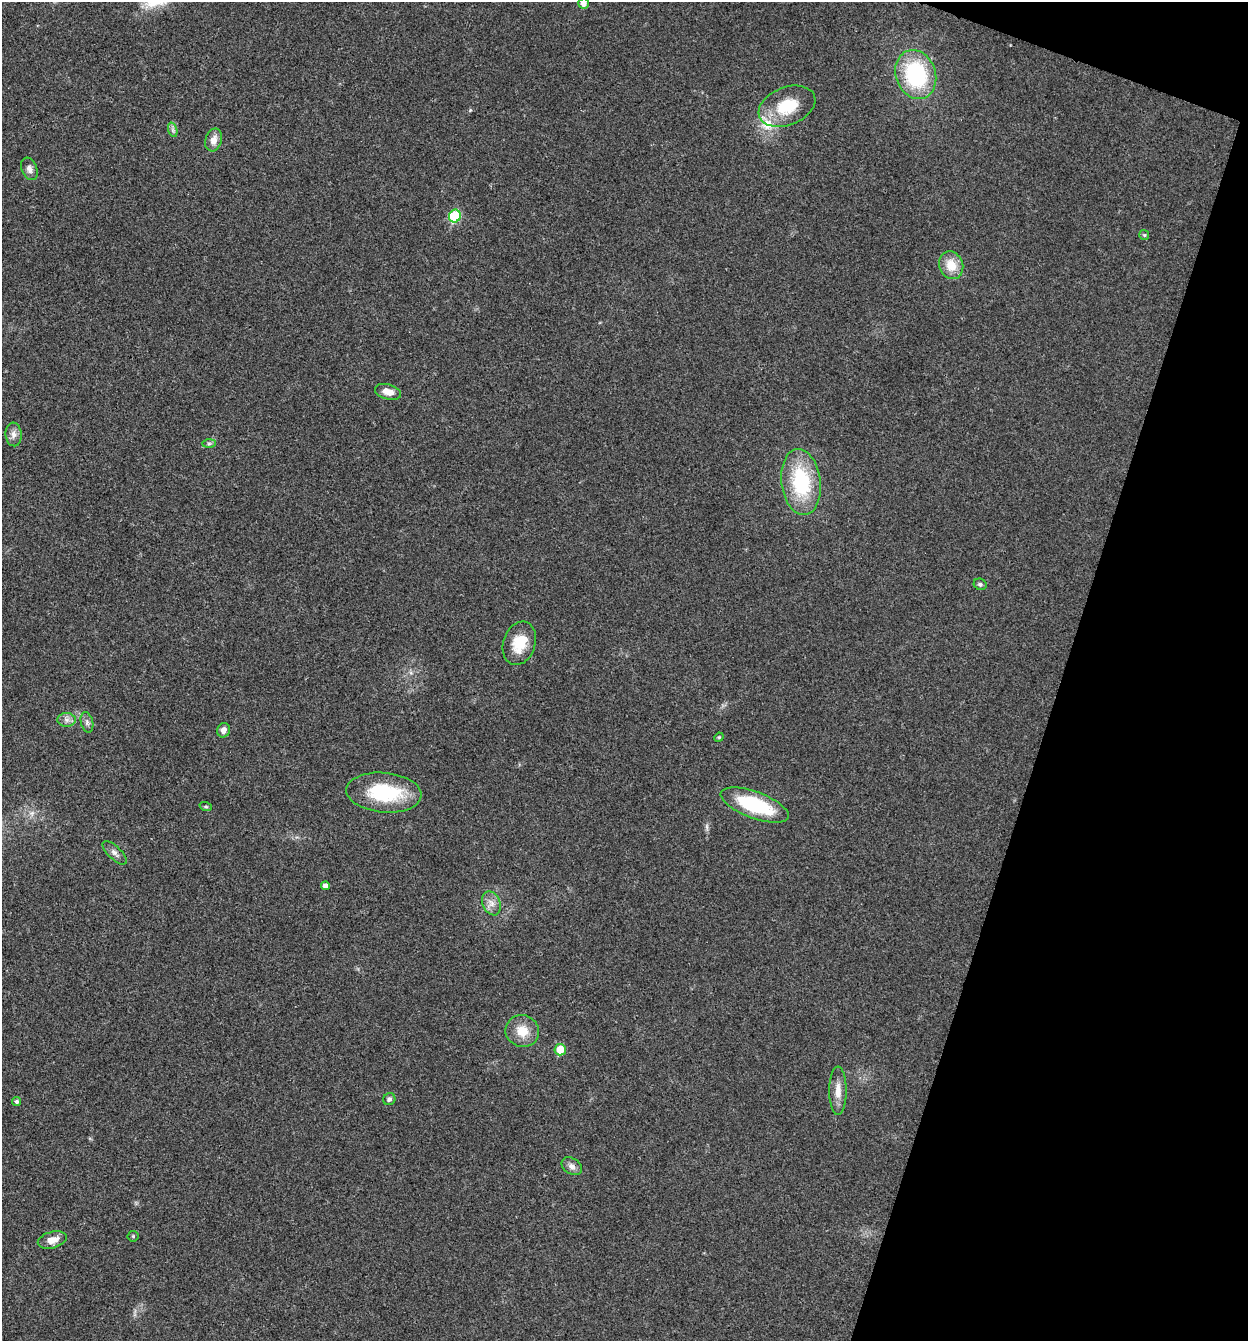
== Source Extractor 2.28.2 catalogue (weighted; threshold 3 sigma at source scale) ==
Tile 8 of 4 x 4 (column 4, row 2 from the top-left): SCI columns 4002-5247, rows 2682-4020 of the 5381 x 5366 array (HDU 1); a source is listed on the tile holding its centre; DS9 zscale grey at full resolution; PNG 1250 x 1343 px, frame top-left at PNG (2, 2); each listed source drawn as its Kron ellipse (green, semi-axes under 4 px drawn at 4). Shown black and unused: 16% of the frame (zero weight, under 3 of 4 exposures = <1% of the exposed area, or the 3 px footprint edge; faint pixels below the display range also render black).
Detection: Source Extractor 2.28.2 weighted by HDU 2 'WHT'; one run over the whole footprint, this tile lists its part. Background 0.025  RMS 0.0045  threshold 0.0202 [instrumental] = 3 sigma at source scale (4.5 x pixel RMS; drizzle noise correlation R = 1.50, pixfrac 1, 0.05/0.05 arcsec/px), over >= 5 px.
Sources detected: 34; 1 inside a brighter listed object's ellipse — not listed separately; the other 33 listed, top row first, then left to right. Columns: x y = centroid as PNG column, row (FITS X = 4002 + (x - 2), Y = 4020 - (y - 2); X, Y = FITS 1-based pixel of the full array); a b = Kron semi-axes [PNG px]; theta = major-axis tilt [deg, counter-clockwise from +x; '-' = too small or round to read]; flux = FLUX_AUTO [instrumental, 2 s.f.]
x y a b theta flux
583 3 5 5 - 2.5
916 75 25 20 -71 42
787 106 29 19 22 17
173 130 7 4 -71 1.1
214 140 11 8 73 3.3
29 169 12 7 -69 2.2
455 216 6 6 - 22
1144 235 5 5 - 0.56
951 265 14 12 -66 7.5
388 392 13 7 -15 4.2
14 434 12 8 -85 2.5
209 443 7 4 1 0.85
801 482 33 19 -83 33
980 584 6 5 - 1
519 643 22 16 72 11
67 720 9 7 -1 2
87 722 10 6 -75 1.5
223 730 7 6 - 2.3
719 737 5 4 - 0.48
384 793 38 20 -5 30
755 805 36 13 -20 31
206 807 6 4 -18 0.6
115 853 15 6 -44 2.1
325 886 4 4 - 2.1
491 903 12 8 -67 3.3
522 1031 17 16 - 8
560 1050 6 5 - 9
838 1091 24 8 90 5.1
389 1099 6 5 - 1.2
17 1101 5 4 - 1
572 1166 11 7 -33 2.4
133 1236 5 5 - 0.59
52 1240 15 8 15 4.2
Isophote crosses this tile's border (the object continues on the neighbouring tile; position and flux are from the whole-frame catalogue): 1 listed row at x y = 583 3